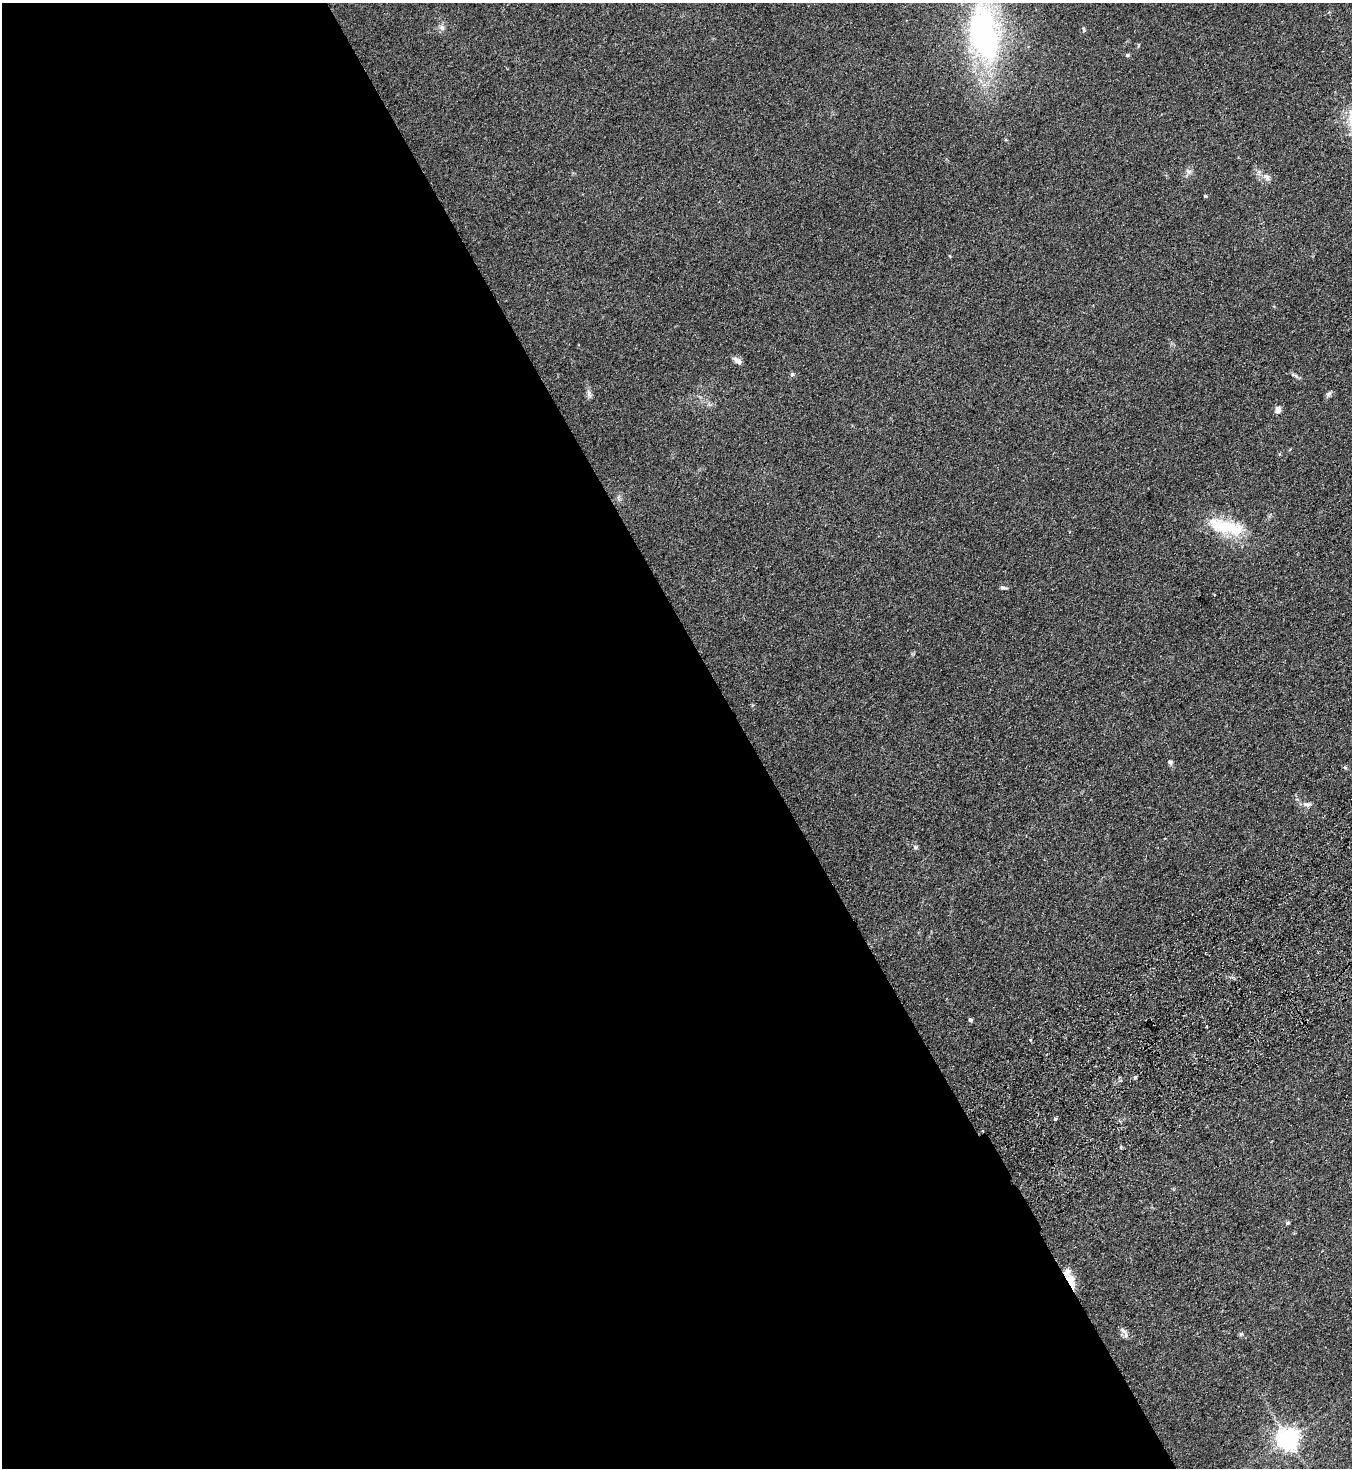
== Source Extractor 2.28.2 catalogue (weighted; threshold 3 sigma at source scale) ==
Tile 9 of 4 x 4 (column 1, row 3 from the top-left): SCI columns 332-1681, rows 1517-2982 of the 5925 x 5963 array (HDU 1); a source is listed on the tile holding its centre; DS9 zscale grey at full resolution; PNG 1354 x 1470 px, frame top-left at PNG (2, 3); no overlay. Shown black and unused: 55% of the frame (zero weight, under 2 of 3 exposures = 3% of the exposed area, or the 3 px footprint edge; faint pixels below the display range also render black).
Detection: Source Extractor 2.28.2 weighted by HDU 2 'WHT'; one run over the whole footprint, this tile lists its part. Background 0.091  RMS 0.009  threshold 0.0403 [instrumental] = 3 sigma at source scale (4.5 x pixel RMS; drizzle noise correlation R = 1.50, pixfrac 1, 0.05/0.05 arcsec/px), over >= 5 px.
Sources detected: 32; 2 inside a brighter listed object's ellipse — not listed separately; the other 30 listed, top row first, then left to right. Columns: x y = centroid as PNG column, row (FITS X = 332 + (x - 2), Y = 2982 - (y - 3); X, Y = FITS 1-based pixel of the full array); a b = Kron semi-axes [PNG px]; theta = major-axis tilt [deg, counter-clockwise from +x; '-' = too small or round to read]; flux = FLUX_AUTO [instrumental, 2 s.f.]
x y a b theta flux
442 27 9 6 -51 3
1084 29 6 5 - 1.4
984 33 76 38 -80 210
1127 55 5 4 - 1.4
1188 171 8 5 -10 2.3
1267 177 11 6 -52 3.5
1205 196 4 4 - 0.96
737 360 11 6 -34 4.5
792 374 6 5 - 1.4
1296 375 9 5 -54 2
589 394 11 6 -78 3
1329 394 10 5 52 2.1
1278 410 9 7 70 4.1
1226 526 47 17 -12 41
1003 587 9 4 -6 1.8
1214 595 3 3 - 0.58
1170 762 7 6 - 1.9
1345 767 6 4 -2 1.2
1307 804 13 7 -4 3.6
915 847 7 6 - 1.8
970 1020 4 4 - 1.9
1030 1040 4 4 - 0.94
1135 1077 5 4 - 1.3
1055 1119 4 3 - 1.9
1120 1121 4 4 - 1
1287 1223 6 5 - 1.4
1071 1281 21 8 -65 12
1124 1331 13 6 -37 3.5
1241 1334 6 5 - 1.3
1288 1439 7 7 - 630
Overlapping masked pixels (flux is a lower limit): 1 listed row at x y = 1071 1281
Isophote crosses this tile's border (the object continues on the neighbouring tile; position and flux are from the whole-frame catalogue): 1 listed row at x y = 984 33